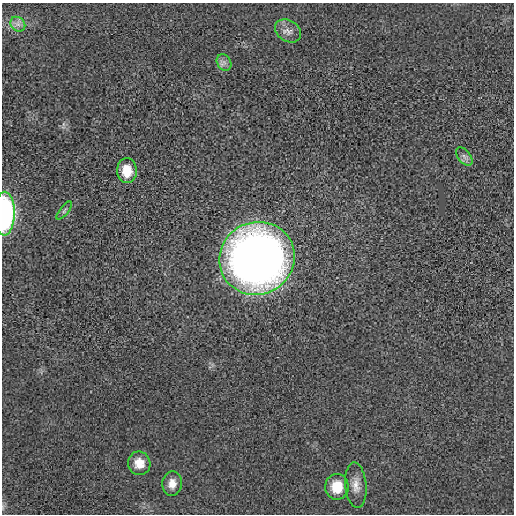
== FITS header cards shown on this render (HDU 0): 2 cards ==
NAXIS1  =                  512 / length of data axis 1
NAXIS2  =                  512 / length of data axis 2

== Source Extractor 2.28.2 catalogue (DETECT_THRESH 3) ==
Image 512 x 512 px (HDU 0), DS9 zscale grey, 1 PNG px = 1 image px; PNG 516 x 516 px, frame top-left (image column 1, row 512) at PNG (2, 3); each listed source drawn as its Kron ellipse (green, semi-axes under 4 px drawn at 4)
Background -1.64e-04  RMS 0.0042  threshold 0.0125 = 3 sigma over >= 5 px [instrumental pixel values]
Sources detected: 12; all 12 listed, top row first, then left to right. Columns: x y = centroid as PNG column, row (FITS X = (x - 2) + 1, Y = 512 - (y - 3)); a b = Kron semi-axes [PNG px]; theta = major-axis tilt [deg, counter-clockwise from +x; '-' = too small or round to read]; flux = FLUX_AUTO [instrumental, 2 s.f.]
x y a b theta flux
18 24 8 6 -44 1.2
288 31 14 10 -35 2.1
224 62 9 6 -54 1.1
464 156 11 6 -52 1.2
127 171 12 10 -89 5
64 211 11 4 50 0.69
5 214 22 10 89 46
257 258 38 36 26 230
139 463 12 11 - 3.5
172 484 12 9 84 2.5
356 485 23 10 -85 3.1
337 487 13 12 - 7.6
At the frame edge (FLAGS 8, measured only in part): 1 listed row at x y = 5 214